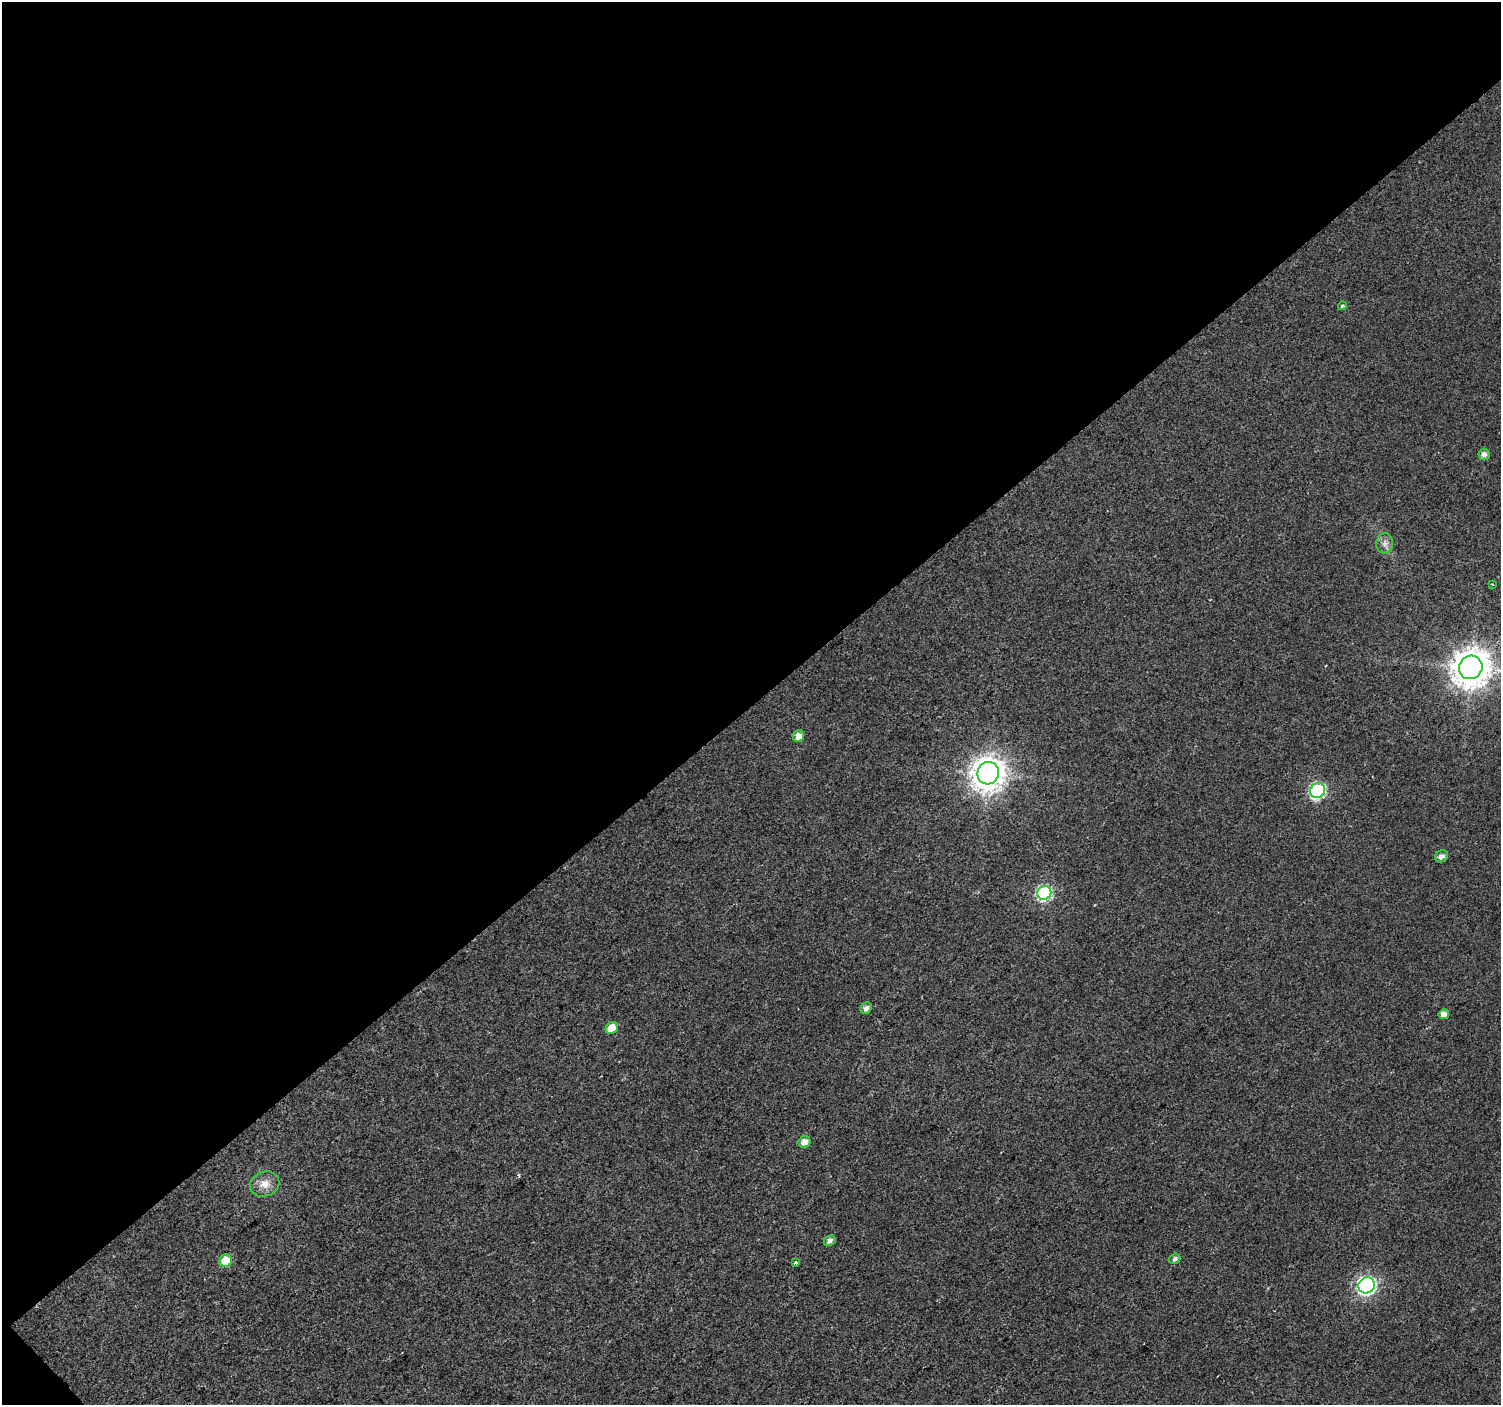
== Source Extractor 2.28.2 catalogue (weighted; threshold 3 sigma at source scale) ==
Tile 1 of 2 x 2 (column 1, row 1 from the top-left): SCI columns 1-1499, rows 1501-2903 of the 2998 x 2984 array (HDU 1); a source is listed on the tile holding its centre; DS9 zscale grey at full resolution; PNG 1503 x 1407 px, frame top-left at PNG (2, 2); each listed source drawn as its Kron ellipse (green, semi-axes under 4 px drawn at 4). Shown black and unused: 50% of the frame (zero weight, under 2 of 3 exposures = <1% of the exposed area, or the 3 px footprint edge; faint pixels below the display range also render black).
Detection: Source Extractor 2.28.2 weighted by HDU 2 'WHT'; one run over the whole footprint, this tile lists its part. Background 0.0177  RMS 0.0077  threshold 0.0349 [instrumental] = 3 sigma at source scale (4.5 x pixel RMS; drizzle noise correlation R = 1.50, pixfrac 1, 0.0396/0.0396 arcsec/px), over >= 5 px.
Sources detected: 20; all 20 listed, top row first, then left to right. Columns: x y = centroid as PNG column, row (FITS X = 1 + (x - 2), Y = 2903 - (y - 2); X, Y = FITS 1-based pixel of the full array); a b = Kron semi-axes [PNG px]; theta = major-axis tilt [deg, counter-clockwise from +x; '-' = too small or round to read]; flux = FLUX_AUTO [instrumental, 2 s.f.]
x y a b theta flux
1342 306 4 4 - 1.5
1484 454 6 5 - 3.5
1385 543 10 8 83 3.9
1492 584 3 3 - 0.79
1471 667 12 11 - 1500
798 736 6 5 - 6.1
988 773 11 10 - 1100
1317 790 8 7 - 110
1441 856 7 6 - 3.6
1044 893 7 6 - 94
866 1008 6 5 - 3.5
1444 1014 5 5 - 5.2
612 1028 6 5 - 10
804 1142 6 5 - 5.5
265 1184 15 12 21 8.4
830 1241 6 5 - 3.7
1175 1259 6 5 - 2.1
226 1261 6 6 - 17
796 1263 4 3 - 5.3
1367 1285 8 8 - 210